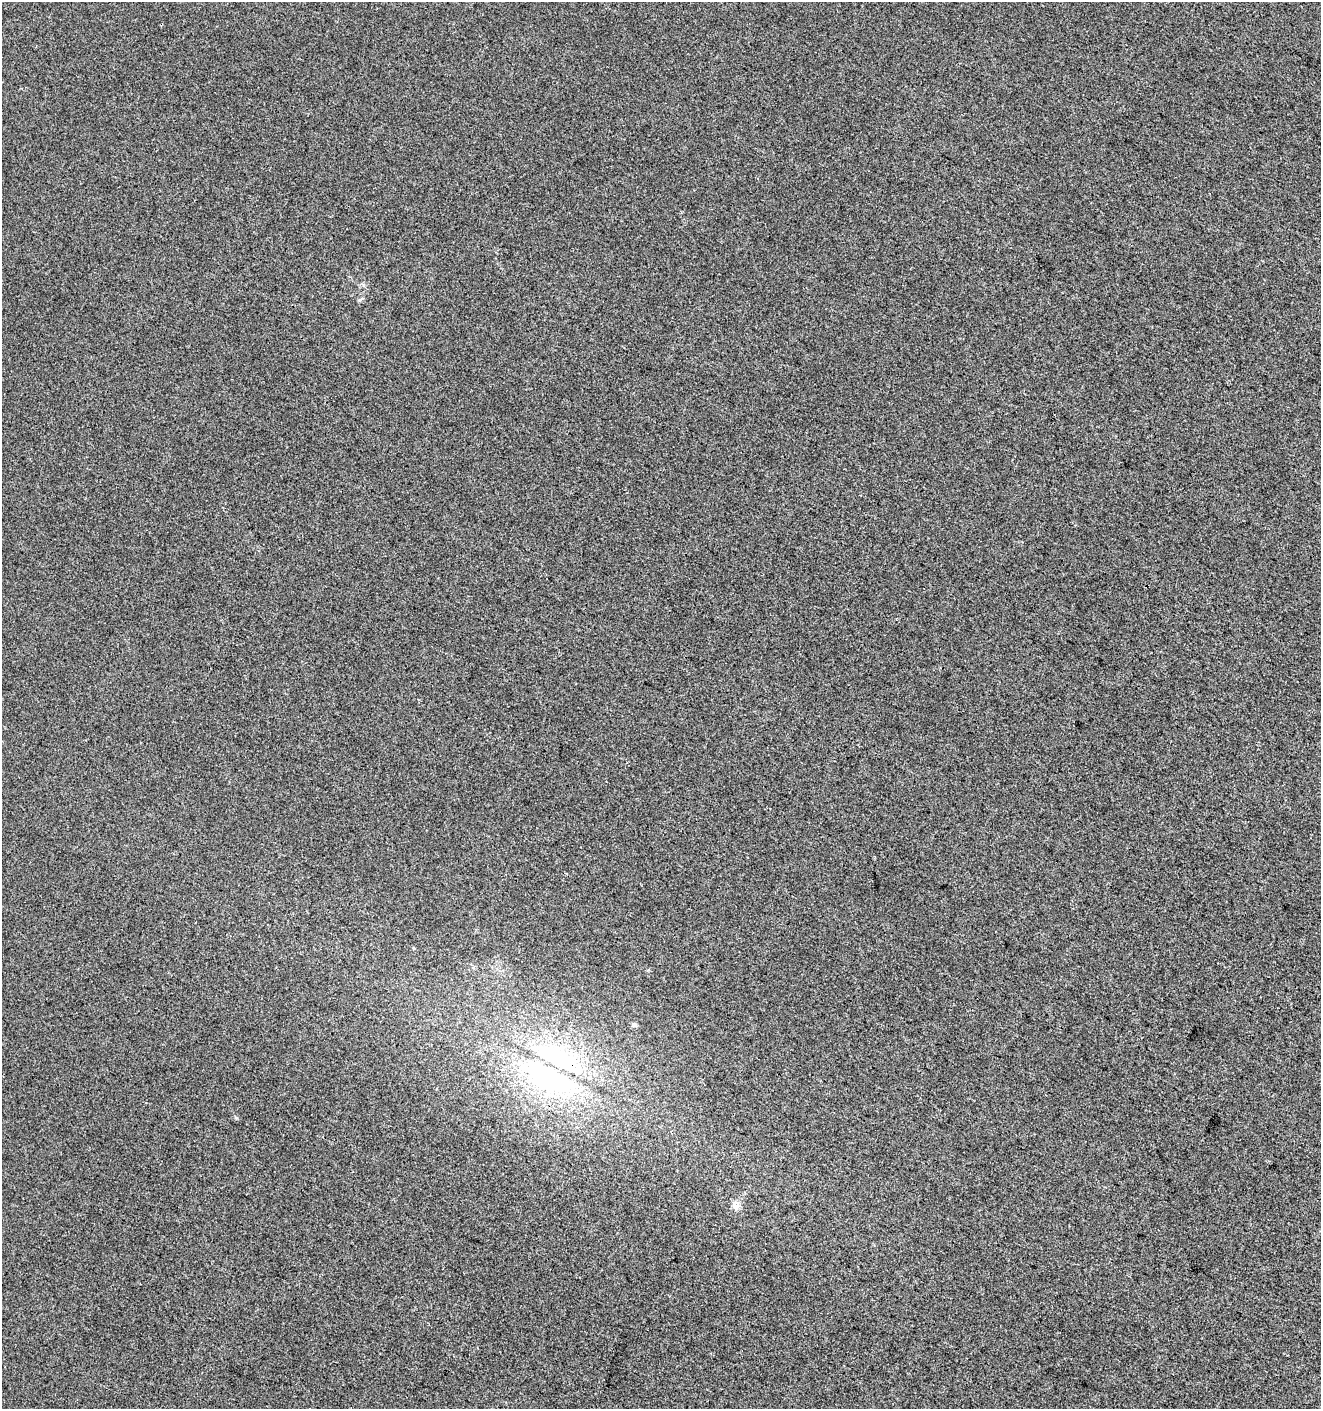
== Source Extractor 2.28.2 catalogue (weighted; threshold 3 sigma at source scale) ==
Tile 6 of 4 x 4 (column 2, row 2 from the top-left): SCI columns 1528-2846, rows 2828-4234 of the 5763 x 5641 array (HDU 1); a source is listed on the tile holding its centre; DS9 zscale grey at full resolution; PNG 1323 x 1411 px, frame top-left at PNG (2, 2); no overlay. Shown black and unused: <1% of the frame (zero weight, under 3 of 4 exposures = <1% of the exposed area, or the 3 px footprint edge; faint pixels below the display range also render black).
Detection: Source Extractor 2.28.2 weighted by HDU 2 'WHT'; one run over the whole footprint, this tile lists its part. Background -6.19e-04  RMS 0.0043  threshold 0.0192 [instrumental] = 3 sigma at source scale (4.5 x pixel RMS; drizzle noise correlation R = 1.50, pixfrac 1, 0.0396/0.0396 arcsec/px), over >= 5 px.
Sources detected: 4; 1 inside a brighter listed object's ellipse — not listed separately; the other 3 listed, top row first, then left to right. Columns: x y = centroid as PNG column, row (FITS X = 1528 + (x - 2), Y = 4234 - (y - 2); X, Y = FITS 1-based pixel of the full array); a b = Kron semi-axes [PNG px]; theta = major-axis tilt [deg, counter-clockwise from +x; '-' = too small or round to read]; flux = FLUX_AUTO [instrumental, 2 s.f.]
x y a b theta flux
634 1025 6 5 - 1.2
549 1077 76 32 -26 78
736 1206 10 8 -51 2
Overlapping masked pixels (flux is a lower limit): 1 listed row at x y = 549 1077